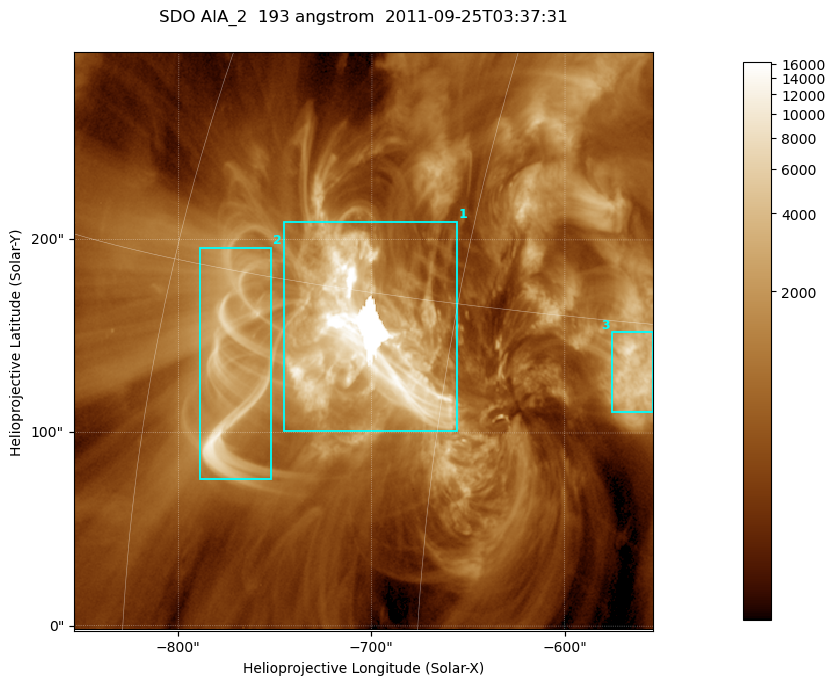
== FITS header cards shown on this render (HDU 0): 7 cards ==
TELESCOP= 'SDO     '           /
INSTRUME= 'AIA_2   '           /
WAVELNTH=                  193 /
WAVEUNIT= 'angstrom'           /
DATE-OBS= '2011-09-25T03:37:31.84' /
CTYPE1  = 'HPLN-TAN'           /
CTYPE2  = 'HPLT-TAN'           /

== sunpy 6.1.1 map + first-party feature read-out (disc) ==
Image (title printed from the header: SDO AIA_2  193 angstrom  2011-09-25T03:37:31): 499 x 499 px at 0.601 arcsec/px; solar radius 957 arcsec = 1592 px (partial field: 3.1% of the solar disc is inside the frame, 100% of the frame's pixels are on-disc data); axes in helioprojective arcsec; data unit not stated in the header (colour bar unlabelled)
Orientation: roll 0.0577 deg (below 1 deg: not rotated)
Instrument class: DISC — disc imager (sunpy class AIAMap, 193 A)
Bright regions (active regions / flare kernels): reference = the on-disc median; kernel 5 px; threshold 5 sigma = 2265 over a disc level ~671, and >= 1.15x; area >= 249 px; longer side >= 6 px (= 3.6 arcsec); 3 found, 3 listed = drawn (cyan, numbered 1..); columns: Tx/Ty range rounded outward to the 2 arcsec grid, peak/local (2 s.f.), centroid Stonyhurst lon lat
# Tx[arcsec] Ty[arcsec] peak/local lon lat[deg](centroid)
1 -746..-656 100..210 25 -49 +13
2 -790..-752 76..196 17 -56 +12
3 -576..-554 110..152 12 -37 +13